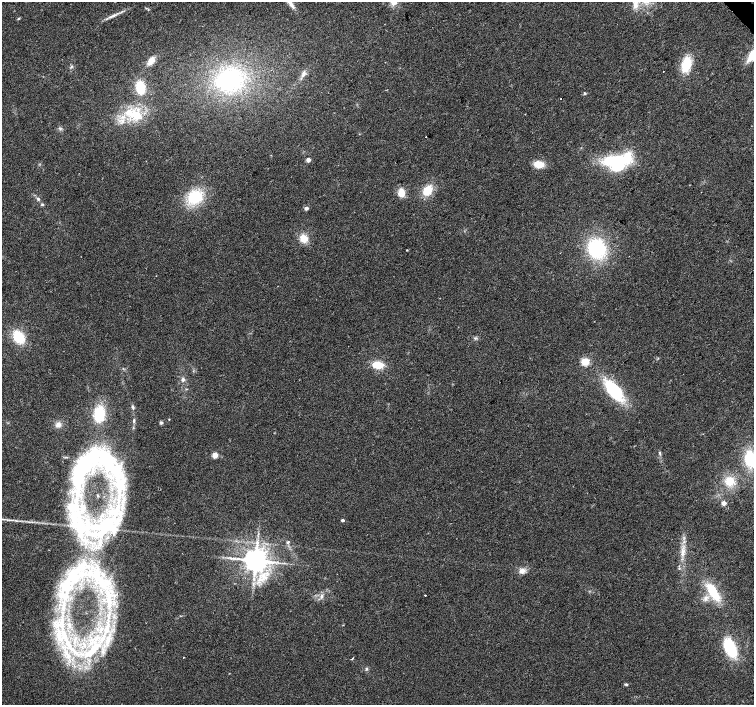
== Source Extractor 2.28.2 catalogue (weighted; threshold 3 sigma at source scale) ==
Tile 10 of 4 x 4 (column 2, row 3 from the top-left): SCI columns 1506-3008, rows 1618-3022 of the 6013 x 5980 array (HDU 1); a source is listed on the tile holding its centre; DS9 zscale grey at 2 x 2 block average (1 PNG px = mean of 2 x 2 image px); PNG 756 x 707 px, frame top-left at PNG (2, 2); no overlay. Shown black and unused: <1% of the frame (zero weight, under 2 of 3 exposures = <1% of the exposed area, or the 3 px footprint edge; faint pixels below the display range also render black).
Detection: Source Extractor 2.28.2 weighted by HDU 2 'WHT'; one run over the whole footprint, this tile lists its part. Background 0.0373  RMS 0.0076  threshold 0.0343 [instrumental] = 3 sigma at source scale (4.5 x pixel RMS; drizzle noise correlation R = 1.50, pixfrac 1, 0.0396/0.0396 arcsec/px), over >= 5 px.
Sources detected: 83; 3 inside a brighter object's white glare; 1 cosmic-ray / hot-pixel residue — not listed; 12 inside a brighter listed object's ellipse — not listed separately; the other 67 listed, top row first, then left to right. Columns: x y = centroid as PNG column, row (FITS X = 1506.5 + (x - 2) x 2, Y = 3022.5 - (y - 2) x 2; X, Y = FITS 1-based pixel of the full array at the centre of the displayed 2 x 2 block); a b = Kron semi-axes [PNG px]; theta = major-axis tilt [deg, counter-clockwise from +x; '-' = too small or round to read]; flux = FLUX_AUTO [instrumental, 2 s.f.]
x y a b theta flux
291 4 17 4 -53 10
635 5 12 6 -89 15
146 8 3 2 - 1.1
114 15 9 3 19 6.1
18 18 3 2 - 1.5
752 55 14 6 58 36
151 61 11 6 54 15
686 64 13 7 72 60
72 66 4 2 - 2
663 71 2 2 - 0.68
303 74 9 5 73 7.3
229 80 36 26 8 210
140 87 11 8 -79 52
585 93 4 3 - 1.9
561 99 2 2 - 0.96
134 115 30 12 -19 58
60 129 3 3 - 2.1
359 134 2 2 - 0.68
308 160 3 2 - 16
614 161 25 12 1 110
539 164 9 6 -7 28
427 191 12 9 44 34
401 193 7 6 - 24
195 197 13 11 15 83
38 199 5 3 - 2.8
42 204 4 3 - 2
306 208 4 3 - 5.7
304 238 9 8 - 22
597 249 21 19 -66 130
406 250 2 2 - 1.2
18 337 11 8 -51 62
585 362 9 8 - 18
378 365 11 7 -7 30
183 379 5 4 - 4.6
614 391 20 10 -52 120
133 407 5 3 - 3
169 419 2 2 - 1.1
134 421 6 3 87 3.1
161 422 5 4 - 2.8
58 425 7 7 - 8.5
660 453 6 2 -86 2.4
215 455 6 5 - 10
750 459 15 10 -80 73
112 468 85 25 -64 260
730 481 10 10 - 32
724 503 3 2 - 24
77 519 87 37 -77 390
11 520 5 2 - 2.6
342 520 3 2 - 4.8
288 542 5 3 - 2.7
683 552 9 5 85 11
255 560 6 5 - 2700
522 571 8 7 - 11
713 592 20 8 -58 59
425 595 2 2 - 3.2
321 596 6 4 78 5.3
705 598 8 5 79 8.2
109 603 10 5 86 12
59 633 16 5 -80 20
69 646 19 6 -63 31
95 648 20 9 52 54
730 648 21 10 -66 88
68 656 9 6 87 17
183 657 2 2 - 0.97
352 659 3 2 - 2.2
366 669 5 3 - 2.5
626 684 5 3 - 2.2
Isophote crosses this tile's border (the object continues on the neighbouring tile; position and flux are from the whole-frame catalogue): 3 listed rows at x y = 291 4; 752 55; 750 459
Diffuse or blended objects may show on this block-average render without a row.